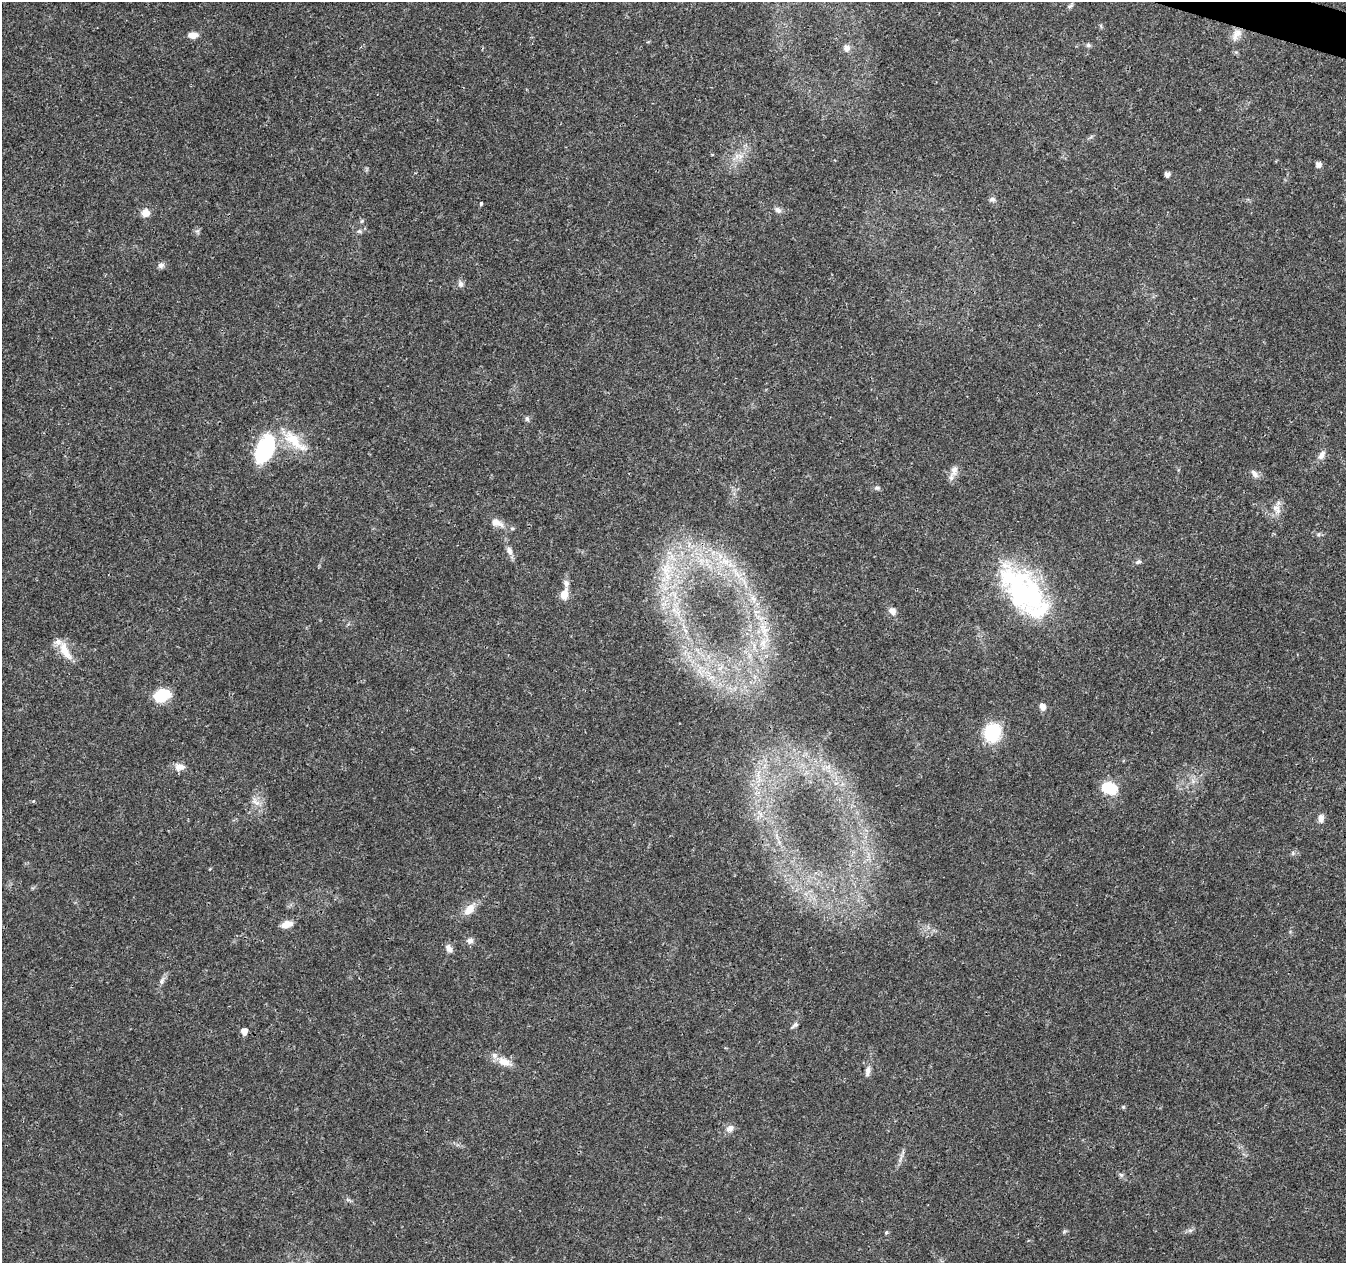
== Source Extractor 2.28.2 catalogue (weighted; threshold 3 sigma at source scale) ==
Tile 10 of 4 x 4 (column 2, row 3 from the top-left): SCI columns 1355-2698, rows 1543-2803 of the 5392 x 5545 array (HDU 1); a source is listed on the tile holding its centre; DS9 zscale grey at full resolution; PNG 1348 x 1265 px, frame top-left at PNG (2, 2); no overlay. Shown black and unused: <1% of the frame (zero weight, under 3 of 4 exposures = <1% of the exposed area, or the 3 px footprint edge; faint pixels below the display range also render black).
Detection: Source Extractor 2.28.2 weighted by HDU 2 'WHT'; one run over the whole footprint, this tile lists its part. Background 0.0266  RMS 0.0019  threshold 0.00874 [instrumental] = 3 sigma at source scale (4.5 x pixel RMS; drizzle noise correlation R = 1.50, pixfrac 1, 0.0396/0.0396 arcsec/px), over >= 5 px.
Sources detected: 65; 2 inside a brighter object's white glare — not listed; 3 inside a brighter listed object's ellipse — not listed separately; the other 60 listed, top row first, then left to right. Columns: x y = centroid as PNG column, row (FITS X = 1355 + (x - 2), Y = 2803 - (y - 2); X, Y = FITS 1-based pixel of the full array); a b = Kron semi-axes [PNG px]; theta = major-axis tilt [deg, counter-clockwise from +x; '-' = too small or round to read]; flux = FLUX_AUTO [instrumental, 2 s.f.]
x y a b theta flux
1070 6 9 5 34 0.45
1101 26 6 4 -72 0.27
1236 34 18 10 59 1.7
193 35 10 7 1 1.5
1088 45 6 6 - 0.41
847 48 9 9 - 1
740 156 8 5 -56 0.72
1318 165 5 5 - 1
1167 174 5 4 - 0.95
992 199 9 5 1 0.54
481 203 4 3 - 0.33
778 210 9 7 -34 0.71
146 213 9 8 - 1.8
362 221 6 4 71 0.24
359 231 6 5 - 0.34
161 265 8 7 - 0.68
460 284 9 7 75 0.67
527 419 7 5 -74 0.41
294 441 40 14 -42 6.3
265 449 32 21 67 16
1322 455 12 7 59 1.1
954 471 17 9 72 1.5
1255 474 12 7 -50 0.9
877 488 8 5 -9 0.43
1276 508 11 10 - 1.5
495 522 14 10 -22 1.7
512 528 5 5 - 0.3
1318 534 6 5 - 0.35
509 551 11 7 -67 1
701 561 12 7 -87 1.6
725 561 17 10 -3 3.3
1138 562 8 5 19 0.48
666 570 25 14 70 6
566 583 9 7 -79 0.86
1021 589 80 32 -40 28
564 594 11 7 74 2.2
753 598 11 3 -50 0.73
892 611 11 9 -58 1
65 651 29 11 -60 3.3
162 695 16 11 29 6.9
1042 707 8 6 -68 1.1
992 733 19 16 78 9.5
179 767 13 8 -4 1.4
1109 788 14 9 -17 7.6
256 802 16 6 -35 1.2
1321 818 10 7 85 1
469 909 19 10 50 2.3
287 924 14 7 17 1.7
470 941 9 7 7 0.84
449 948 10 7 -63 1.1
162 981 10 6 68 0.71
794 1025 13 5 36 0.53
244 1031 5 5 - 1.7
505 1062 21 10 -22 2.3
867 1071 15 6 80 0.98
1123 1107 6 4 45 0.23
730 1129 10 9 - 1.1
1121 1175 6 5 - 0.4
1190 1230 7 4 1 0.43
886 1233 5 4 - 0.31